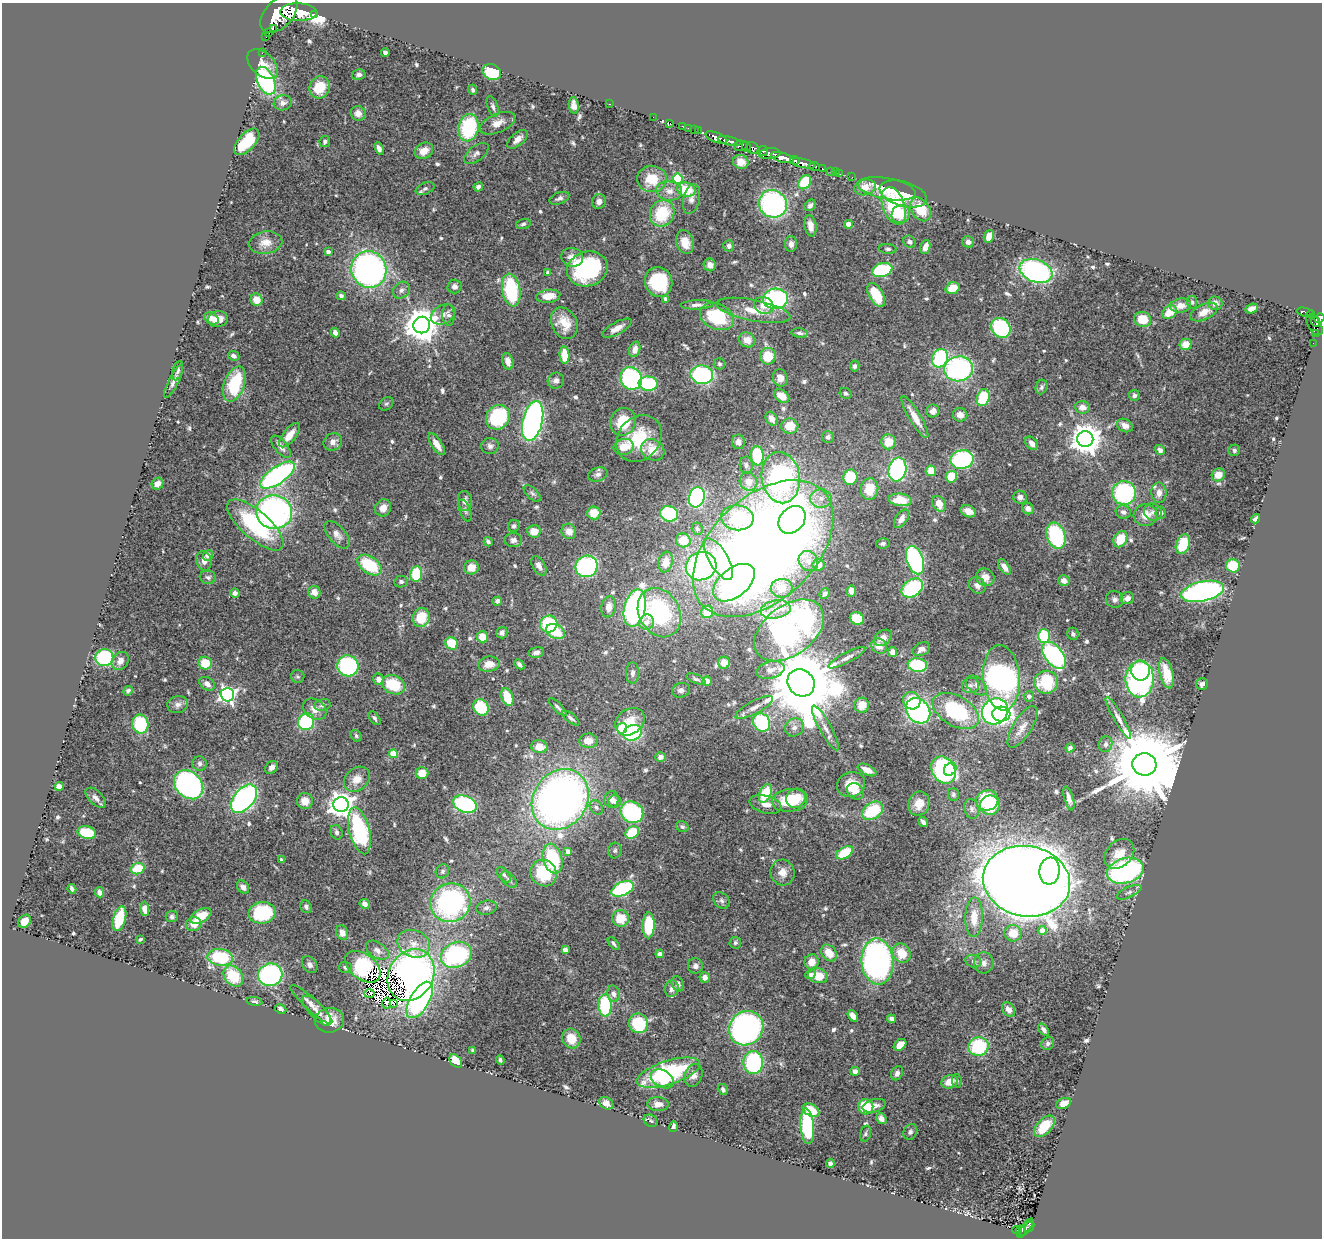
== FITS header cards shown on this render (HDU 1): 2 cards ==
NAXIS1  =                 1320
NAXIS2  =                 1236

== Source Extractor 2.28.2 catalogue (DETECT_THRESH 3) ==
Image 1320 x 1236 px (HDU 1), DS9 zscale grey, 1 PNG px = 1 image px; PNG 1324 x 1240 px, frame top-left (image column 1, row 1236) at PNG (2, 3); each listed source drawn as its Kron ellipse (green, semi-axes under 4 px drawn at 4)
Background 0.794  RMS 0.031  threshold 0.0926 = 3 sigma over >= 5 px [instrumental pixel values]
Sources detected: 619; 5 with non-positive FLUX_AUTO (blend fragments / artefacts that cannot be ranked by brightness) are neither listed nor drawn; of the other 614, the 500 brightest by FLUX_AUTO listed and drawn (114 fainter detections omitted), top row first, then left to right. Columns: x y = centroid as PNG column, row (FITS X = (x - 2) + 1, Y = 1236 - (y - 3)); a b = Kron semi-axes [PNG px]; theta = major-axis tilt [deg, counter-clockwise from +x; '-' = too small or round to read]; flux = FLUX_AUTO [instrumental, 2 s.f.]
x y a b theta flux
299 12 18 9 -1 7100
279 14 23 13 47 13000
314 14 4 3 - 350
273 28 2 2 - 20000
268 33 4 2 - 75
266 37 2 2 - 14
385 52 4 4 - 7.7
262 53 2 2 - 11
263 64 18 11 -43 24
492 72 9 7 -28 94
359 75 7 5 14 7.6
266 81 15 8 -65 260
320 87 11 10 - 53
473 90 5 4 - 4.4
283 103 9 7 9 11
609 104 3 2 - 65
574 105 8 5 -82 12
493 106 11 5 -71 6.7
358 113 7 7 - 17
653 117 2 2 - 12
497 123 19 9 23 24
670 123 3 2 - 15
682 126 2 2 - 15
469 128 14 10 78 180
688 128 2 2 - 16
694 130 2 2 - 16
698 131 2 2 - 16
716 138 11 5 -21 2500
518 139 12 6 41 13
325 141 6 5 - 5.6
729 141 12 3 -14 1700
247 142 16 8 47 92
741 146 7 5 11 510
746 147 5 3 - 320
379 148 6 4 -68 8.8
753 148 7 5 -33 780
424 151 9 7 31 26
763 151 5 5 - 560
476 153 14 7 37 11
770 154 10 5 6 1100
782 158 12 5 -16 3800
795 160 5 3 - 680
741 162 8 7 - 20
803 163 13 4 -14 1800
814 166 5 3 - 340
822 169 3 3 - 140
831 171 3 3 - 50
836 172 3 2 - 19
840 174 2 2 - 13
852 177 2 2 - 12
652 179 15 13 3 53
678 179 5 5 - 130
805 182 7 5 55 97
478 187 5 4 - 7.6
865 187 11 7 13 33
425 189 10 5 24 6.8
686 189 9 6 -15 63
887 189 29 10 -10 38
669 191 13 9 -8 18
903 194 24 12 -16 41
559 198 10 5 21 7.3
691 199 15 8 77 12
599 202 7 7 - 12
773 204 14 13 - 420
810 205 6 5 - 8.3
894 206 20 11 -70 160
921 209 13 9 -55 59
662 213 14 12 62 89
901 214 9 8 - 33
523 224 7 5 16 4.9
848 224 4 4 - 26
810 226 11 6 -81 19
989 236 6 5 - 20
685 242 12 8 -74 31
909 242 6 5 - 6.4
968 242 6 5 - 9.1
266 243 17 11 9 23
791 244 8 6 -88 11
729 246 6 5 - 7.7
925 247 7 4 72 17
888 249 9 5 -4 4.9
328 252 4 4 - 12
572 257 11 9 -15 17
710 265 6 6 - 12
369 269 18 17 - 710
587 269 20 17 18 240
882 270 10 6 13 160
1036 271 17 11 -20 450
548 273 4 3 - 11
659 282 15 13 -65 150
455 286 7 7 - 10
952 288 7 5 18 36
401 290 9 7 45 9.3
511 290 16 9 -81 160
876 295 13 7 -60 73
341 296 5 4 - 7.2
548 296 12 6 6 33
666 299 4 4 - 11
775 299 12 10 3 290
256 300 6 6 - 28
1192 302 6 5 - 5
1215 303 7 6 - 14
697 305 16 4 2 11
764 305 10 8 -22 18
1181 306 10 7 9 18
1252 309 6 4 21 12
753 310 38 10 -11 50
1170 312 8 6 42 37
1204 312 14 7 25 19
1305 312 9 3 -13 260
443 314 13 9 28 15
1311 314 4 3 - 210
449 315 11 6 -87 7.1
717 317 18 12 -24 120
211 318 8 5 -28 18
1319 318 5 4 - 570
218 319 10 8 5 19
1143 319 8 7 - 46
1316 321 5 3 - 210
564 323 16 12 -63 39
422 325 8 8 - 4600
1315 325 11 6 -59 640
617 328 16 6 29 19
1001 328 10 9 - 200
335 333 5 4 - 14
800 333 8 4 -7 6.2
1316 334 3 3 - 33
747 340 8 7 - 22
1313 343 2 2 - 5.4
1185 344 6 5 - 23
635 349 8 5 72 15
564 355 9 5 -85 48
234 356 6 4 -26 8.6
768 356 8 8 - 53
940 358 9 7 67 200
508 361 8 5 -75 13
719 364 6 5 - 4.4
855 366 5 4 - 5.6
959 369 14 12 5 370
178 371 10 5 73 5
702 375 11 9 -9 290
631 378 12 10 -58 310
780 378 9 7 -74 16
174 381 18 5 63 10
556 381 8 7 - 9
234 384 18 10 70 120
648 384 9 7 -6 150
1041 387 7 5 68 5.5
845 393 6 5 - 5.1
1134 395 6 5 - 5.9
782 396 8 6 -36 29
983 398 8 6 74 100
386 404 8 6 41 4.5
1082 407 7 6 - 15
933 411 6 6 - 12
960 415 7 6 - 14
498 417 13 11 52 180
915 417 24 6 -59 31
772 419 7 5 -58 14
533 421 20 10 77 730
623 422 14 12 62 68
1125 425 8 6 -28 14
790 426 8 7 - 37
289 435 14 6 51 24
828 437 6 6 - 6.6
639 438 25 21 49 100
1085 439 8 8 - 3600
333 442 9 8 - 12
738 442 7 6 - 13
888 442 7 7 - 41
1032 443 7 5 -50 12
437 444 12 5 -57 21
490 446 8 8 - 8.7
281 447 13 6 -50 12
624 447 10 8 14 35
653 450 12 10 -30 41
1160 450 5 4 - 7.8
1234 450 6 5 - 4.5
757 456 10 6 -86 120
962 459 11 9 13 220
746 465 8 6 -83 7
897 469 12 9 77 310
931 471 5 5 - 42
598 474 10 7 18 8.4
278 475 20 8 35 470
1218 475 7 6 - 27
850 477 8 7 - 81
951 477 6 5 - 58
781 478 26 19 -81 520
748 482 9 8 - 17
157 484 6 5 - 15
870 489 11 8 83 48
532 493 10 5 -44 5.6
1124 493 12 11 - 230
1159 493 10 7 -88 14
697 497 10 7 73 310
1020 497 7 6 - 11
821 499 11 9 1 19
900 500 12 6 -5 39
465 501 10 7 -83 11
939 504 8 6 -60 30
383 508 9 7 63 18
1028 508 6 5 - 12
465 511 11 5 -70 5.7
968 511 8 5 -24 18
274 512 18 16 -8 620
1123 512 7 6 - 7.6
1153 512 9 8 - 9.2
594 513 6 6 - 42
1161 513 6 5 - 7.7
669 514 9 7 -16 170
1145 515 12 11 - 30
737 518 16 12 -7 120
901 519 10 6 56 13
1255 519 5 4 - 7.3
792 520 15 12 46 200
255 525 35 14 -41 190
514 526 6 5 - 5.5
697 529 6 5 - 4.6
534 531 7 6 - 25
569 531 8 7 - 19
337 535 16 8 -49 14
1056 536 13 9 -70 170
1120 539 8 6 64 50
513 540 9 7 -1 9.1
683 540 7 7 - 52
488 542 5 3 - 5.5
883 543 7 5 8 5.5
1183 544 10 6 68 79
763 549 83 52 43 2900
208 555 5 5 - 14
719 559 23 9 -59 120
915 560 15 8 -72 340
204 561 10 7 -81 13
808 561 11 9 -54 15
666 562 10 7 79 27
370 565 13 8 -35 94
818 565 6 6 - 16
539 566 10 6 -60 12
587 566 11 10 - 320
701 566 15 14 - 420
1233 566 7 6 - 70
471 567 7 7 - 25
1004 567 9 4 -55 13
416 574 8 6 82 83
208 577 8 6 -7 6.6
985 577 9 8 - 22
1064 581 6 5 - 12
401 582 6 5 - 5.2
734 583 24 14 39 480
977 585 9 7 -42 13
782 588 11 9 0 22
912 588 12 8 36 190
851 591 5 5 - 9.9
1202 591 22 10 13 580
314 592 6 6 - 17
235 593 5 4 - 10
825 594 5 4 - 5.1
1127 598 7 6 - 13
1115 599 9 8 - 8.8
497 601 5 4 - 7.2
609 607 10 7 79 18
635 608 19 10 76 650
776 609 15 9 9 25
707 612 6 5 - 45
659 613 26 20 -61 260
421 617 9 8 - 56
857 618 7 6 - 52
646 622 8 7 - 18
549 624 8 8 - 130
789 630 39 25 37 570
556 631 9 7 -30 69
502 632 6 5 - 6.9
1073 634 6 5 - 5.7
1044 636 7 6 - 98
482 637 6 5 - 31
883 638 10 7 37 15
452 643 6 5 - 65
879 646 8 7 - 20
921 649 9 6 25 11
536 652 8 5 13 8.8
893 652 5 4 - 16
1054 655 16 9 -52 290
104 658 9 8 - 160
847 658 21 5 28 13
120 661 10 7 52 13
205 663 6 6 - 50
724 663 6 6 - 16
489 664 11 7 7 23
519 664 6 4 -45 7.2
917 665 9 7 -6 120
348 666 11 10 - 220
770 670 14 8 14 15
1141 670 10 9 - 73
632 673 10 6 88 9.7
1166 673 15 6 -76 40
298 677 7 6 - 4.4
1001 678 33 18 -85 750
379 679 6 5 - 16
696 679 10 4 -23 4.6
1140 679 18 14 89 530
707 681 5 5 - 18
1046 682 12 11 - 110
801 683 14 12 -46 32000
207 684 8 6 -36 10
1202 684 6 5 - 7.8
393 685 12 9 -23 79
970 685 8 7 - 9.3
976 685 12 7 -40 12
681 690 9 7 18 8
128 691 5 4 - 5.1
227 695 7 6 - 600
1029 696 5 5 - 9.9
507 697 9 5 -69 60
912 701 9 8 - 46
178 705 10 8 13 11
322 705 8 6 11 7
862 705 7 7 - 32
481 707 8 7 - 92
558 707 12 4 -45 6.6
754 707 21 6 28 18
315 709 13 9 -34 19
918 711 14 11 -50 450
956 711 25 15 -30 210
995 711 13 12 - 430
1001 714 9 7 -2 130
374 718 8 4 -51 5.3
571 718 10 4 -38 6.9
1118 718 24 4 -60 15
306 722 8 8 - 160
630 722 16 12 36 39
762 723 9 8 - 180
140 724 9 8 - 120
794 727 10 8 36 14
1023 727 24 9 58 23
622 728 5 5 - 100
825 728 25 6 -61 19
633 733 9 7 25 180
356 736 6 5 - 4.3
588 741 9 7 -3 25
1105 744 8 6 73 8.3
539 747 8 6 -11 25
1070 748 5 4 - 5.5
393 754 4 4 - 64
661 757 5 4 - 8
200 764 7 7 - 6.3
1144 764 12 11 - 41000
271 767 7 5 42 9.3
950 769 7 5 54 36
867 770 10 5 -26 20
943 770 14 11 -58 300
422 773 6 6 - 32
357 779 14 11 42 24
851 784 14 12 21 36
189 785 16 12 -44 480
59 786 4 4 - 27
855 791 9 7 -40 46
765 793 10 5 66 75
953 795 6 5 - 4.7
96 798 12 6 -46 11
796 798 10 9 - 51
1069 798 12 4 -74 12
244 799 16 10 51 500
560 799 32 27 55 1400
612 799 8 7 - 10
790 800 18 11 5 86
987 800 11 10 - 130
305 801 8 8 - 23
615 801 6 6 - 7.7
465 804 12 8 -21 260
765 804 16 9 -15 18
919 804 12 10 69 32
341 805 7 7 - 2000
990 805 10 9 - 89
596 807 8 6 -58 5.7
972 809 10 7 -74 8.9
873 811 11 8 33 95
632 812 12 10 -34 230
923 822 5 3 - 8.1
682 827 6 5 - 4.6
359 831 24 10 -75 250
337 832 7 5 -69 5.6
632 832 7 5 35 79
87 833 9 6 -15 80
615 851 8 7 - 4.8
568 852 4 4 - 18
845 853 9 5 32 68
1119 854 17 12 44 32
553 859 15 9 -75 140
281 860 4 3 - 4.6
138 869 7 5 21 66
442 871 7 6 - 5.1
1050 871 13 10 84 280
1125 871 18 12 15 390
544 873 14 12 -49 110
783 873 13 12 - 20
504 875 9 5 -51 6.3
509 880 10 6 -45 7
1026 881 44 35 -10 6700
243 887 7 5 -49 12
72 889 5 3 - 6.4
623 889 12 6 25 240
100 892 5 4 - 8.7
1129 892 13 5 24 7.6
722 901 9 7 -45 6.6
450 903 20 19 - 440
365 904 5 4 - 10
306 907 7 5 -60 5.7
486 908 10 7 12 8.6
145 909 7 4 -87 16
262 913 13 10 7 140
172 916 6 5 - 5.2
201 916 12 6 28 54
974 917 20 8 88 37
621 918 8 8 - 52
119 919 13 6 74 84
24 921 7 6 - 23
194 924 8 7 - 19
649 925 13 6 89 120
1042 930 4 4 - 26
342 933 7 6 - 16
1013 933 8 8 - 39
140 939 4 3 - 4.4
735 943 6 6 - 4.5
414 944 17 13 -23 35
614 944 7 3 -49 4.6
377 950 12 7 -35 14
565 950 4 4 - 22
829 953 9 7 -53 32
902 953 10 8 -58 43
660 954 4 4 - 9.2
456 955 16 12 23 300
220 957 13 8 -8 130
973 961 8 6 -16 6.2
812 962 7 7 - 23
877 962 23 16 -86 660
984 963 10 9 - 12
310 965 9 7 -50 8.4
695 966 7 7 - 9.5
345 967 6 5 - 4.6
363 967 20 12 -38 190
810 974 5 5 - 6.6
270 975 12 11 - 310
411 975 27 22 60 950
233 976 11 8 -52 77
818 976 10 7 -10 43
705 977 5 5 - 14
678 984 8 6 -66 10
672 989 8 7 - 11
369 993 5 3 - 4.5
614 994 8 6 -77 9.4
420 1000 20 9 60 430
254 1001 8 4 -7 4.9
387 1003 5 2 - 6.2
311 1004 27 6 -42 17
394 1004 3 2 - 4.3
605 1005 11 6 -86 130
281 1009 6 4 -28 6.3
1008 1009 8 6 -55 14
317 1011 19 7 -47 15
853 1016 6 4 -53 18
891 1019 4 4 - 6.6
329 1020 15 12 7 35
638 1023 10 9 - 130
746 1028 18 16 47 510
1044 1030 7 4 -53 7.3
571 1038 10 9 - 38
1048 1043 7 6 - 5.4
900 1045 7 5 40 26
978 1047 10 9 - 150
473 1051 4 3 - 4.5
500 1060 5 3 - 4.3
456 1061 7 5 -51 51
753 1063 11 10 - 220
855 1071 5 4 - 10
668 1073 33 12 18 210
897 1073 7 5 62 8.5
694 1075 12 8 71 14
662 1079 12 8 -31 47
957 1081 7 5 -80 4.5
950 1082 8 6 20 28
723 1089 6 4 -57 6
606 1103 7 5 -30 12
1064 1103 8 5 23 19
658 1104 11 7 -4 13
874 1106 12 6 16 13
866 1107 8 7 - 68
811 1110 9 6 -28 51
881 1118 6 5 - 13
651 1121 7 5 -32 4.7
807 1126 18 6 -84 190
1044 1126 13 7 48 53
673 1127 5 3 - 7.2
910 1132 8 6 61 6.6
865 1134 8 5 73 4.5
830 1164 4 4 - 6.5
1029 1227 6 3 50 86
1025 1228 12 4 53 180
1017 1230 5 3 - 40
1021 1231 5 4 - 100
At the frame edge (FLAGS 8, measured only in part): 1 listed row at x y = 1319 318
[114 fainter detections neither listed nor drawn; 5 non-positive-flux detections neither listed nor drawn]